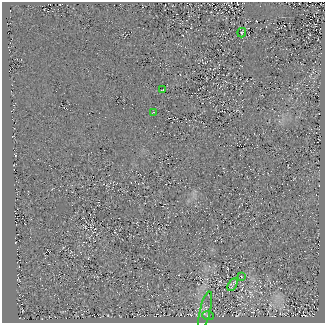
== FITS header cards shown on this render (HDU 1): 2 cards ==
NAXIS1  =                  323
NAXIS2  =                  321

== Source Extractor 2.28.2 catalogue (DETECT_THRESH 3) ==
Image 323 x 321 px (HDU 1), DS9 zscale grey, 1 PNG px = 1 image px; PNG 327 x 325 px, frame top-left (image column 1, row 321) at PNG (2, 2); each listed source drawn as its Kron ellipse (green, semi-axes under 4 px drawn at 4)
Background 228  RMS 9.6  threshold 28.9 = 3 sigma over >= 5 px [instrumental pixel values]
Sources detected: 7; all 7 listed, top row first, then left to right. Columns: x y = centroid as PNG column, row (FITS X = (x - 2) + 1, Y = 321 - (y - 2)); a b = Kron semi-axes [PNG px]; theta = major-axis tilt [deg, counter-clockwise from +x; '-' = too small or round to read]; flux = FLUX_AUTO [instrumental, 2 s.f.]
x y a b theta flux
242 33 5 3 - 700
163 90 3 2 - 400
153 112 3 2 - 430
241 276 4 2 - 390
233 285 7 4 60 1400
205 310 19 5 76 2900
208 316 6 3 -8 700